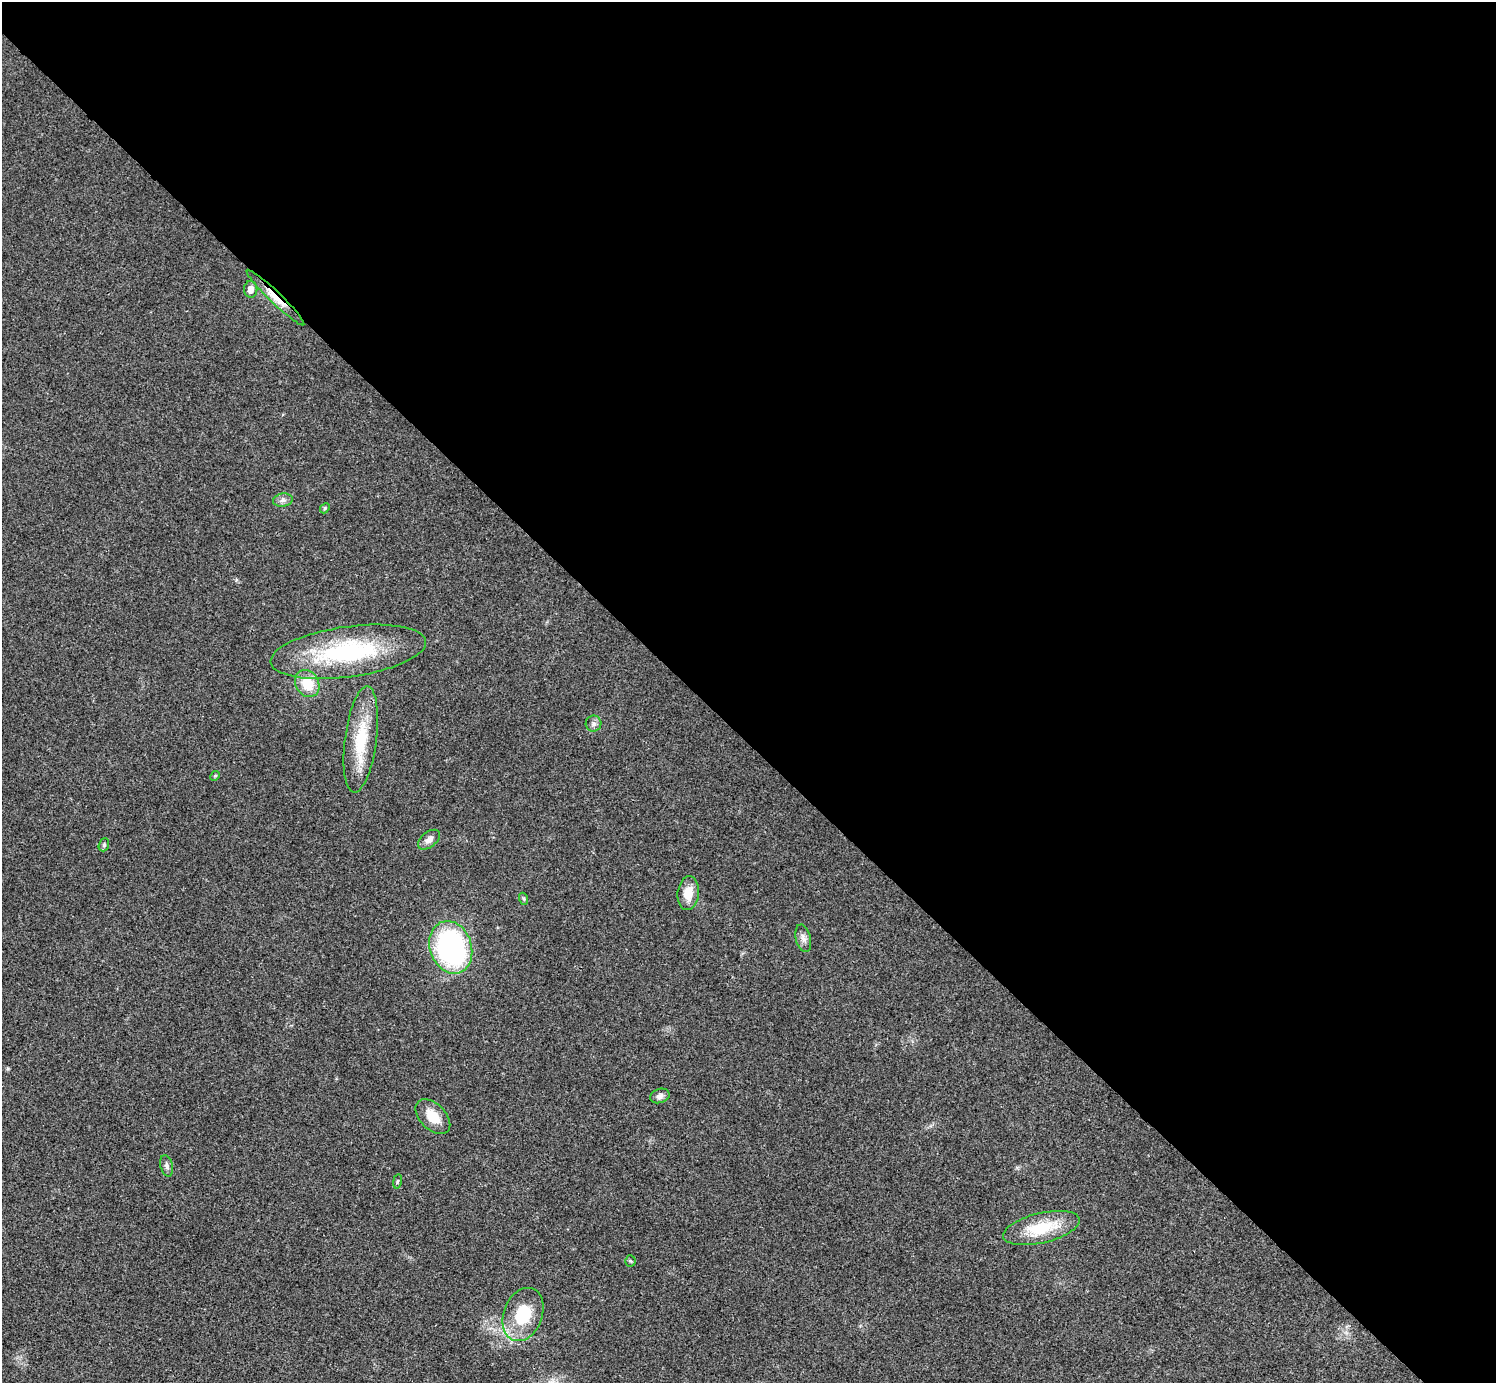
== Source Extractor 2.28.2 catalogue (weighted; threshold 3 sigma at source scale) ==
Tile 8 of 4 x 4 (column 4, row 2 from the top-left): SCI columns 4487-5980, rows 3063-4443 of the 5983 x 5983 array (HDU 1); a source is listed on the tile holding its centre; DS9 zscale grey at full resolution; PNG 1498 x 1385 px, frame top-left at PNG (2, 2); each listed source drawn as its Kron ellipse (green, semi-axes under 4 px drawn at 4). Shown black and unused: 54% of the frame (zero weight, under 3 of 4 exposures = <1% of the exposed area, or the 3 px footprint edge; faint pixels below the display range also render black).
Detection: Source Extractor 2.28.2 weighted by HDU 2 'WHT'; one run over the whole footprint, this tile lists its part. Background 0.0192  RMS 0.004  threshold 0.0179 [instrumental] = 3 sigma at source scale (4.5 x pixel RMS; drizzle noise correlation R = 1.50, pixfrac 1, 0.05/0.05 arcsec/px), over >= 5 px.
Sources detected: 22; all 22 listed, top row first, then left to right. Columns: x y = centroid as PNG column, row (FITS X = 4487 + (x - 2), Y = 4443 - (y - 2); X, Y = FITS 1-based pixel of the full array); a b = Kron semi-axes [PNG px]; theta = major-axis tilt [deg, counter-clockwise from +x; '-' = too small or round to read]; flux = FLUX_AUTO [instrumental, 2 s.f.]
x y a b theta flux
251 289 8 7 - 2.6
275 298 39 6 -44 7.7
283 500 10 6 9 1.6
325 508 6 4 48 0.49
348 652 78 25 8 53
307 683 14 11 -57 9.3
594 723 8 8 - 1.4
361 739 53 16 83 20
215 776 5 4 - 0.47
429 840 13 7 38 2.3
104 845 7 5 70 0.7
688 893 17 10 83 6.3
524 899 6 4 -71 0.53
803 938 14 7 -76 2.2
451 947 27 20 -71 81
660 1096 10 7 17 1.7
433 1117 21 13 -45 7.6
167 1166 11 6 -77 1.3
397 1181 7 3 81 0.48
1041 1228 39 15 13 17
630 1261 5 5 - 0.54
523 1314 27 19 69 18
Overlapping masked pixels (flux is a lower limit): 1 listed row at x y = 275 298